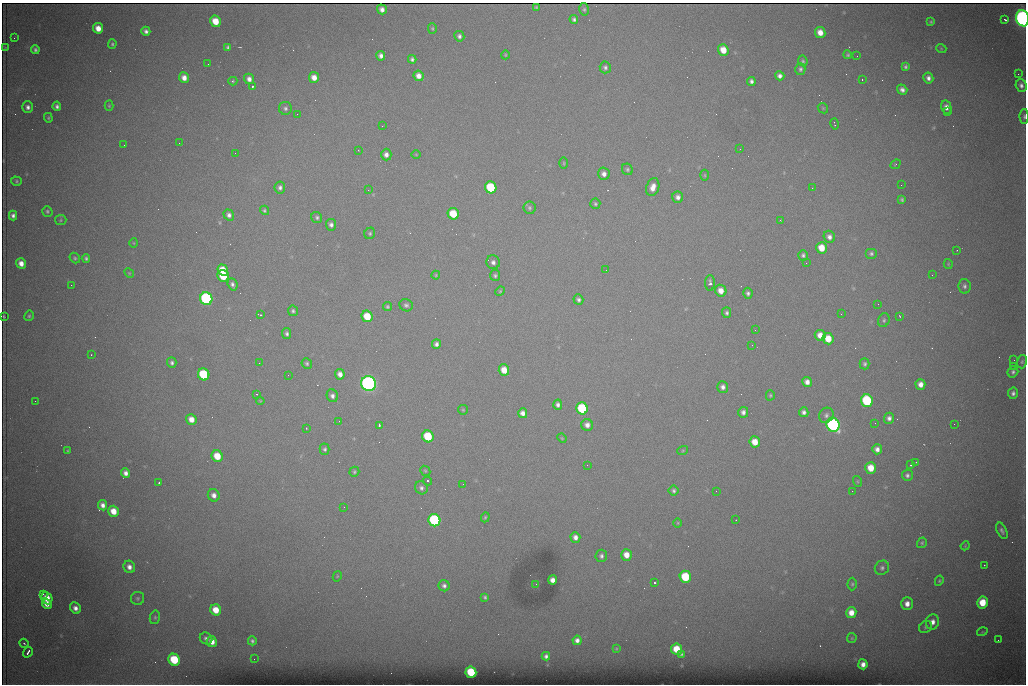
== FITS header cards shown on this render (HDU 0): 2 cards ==
NAXIS1  =                 1024 /fastest changing axis
NAXIS2  =                  682 /next to fastest changing axis

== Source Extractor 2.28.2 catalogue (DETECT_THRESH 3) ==
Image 1024 x 682 px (HDU 0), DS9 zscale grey, 1 PNG px = 1 image px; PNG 1028 x 686 px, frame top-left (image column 1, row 682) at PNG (2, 3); each listed source drawn as its Kron ellipse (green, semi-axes under 4 px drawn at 4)
Background 4160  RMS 42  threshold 125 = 3 sigma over >= 5 px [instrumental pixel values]
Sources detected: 253; all 253 listed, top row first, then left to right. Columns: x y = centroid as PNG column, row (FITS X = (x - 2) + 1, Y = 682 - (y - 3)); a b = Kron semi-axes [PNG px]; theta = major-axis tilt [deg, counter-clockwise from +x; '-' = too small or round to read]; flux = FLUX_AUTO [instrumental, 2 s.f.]
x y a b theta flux
536 7 3 3 - 3.4e+03
382 9 5 4 - 1.4e+04
584 9 6 5 - 5.3e+03
1023 18 8 6 -79 1.6e+06
574 19 4 4 - 7.1e+03
1005 20 4 2 - 5.6e+03
215 21 6 5 - 5.4e+04
931 22 4 3 - 3.7e+03
98 28 5 5 - 3.0e+04
432 28 5 4 - 3.7e+03
146 31 5 4 - 9.5e+03
820 32 5 5 - 2.9e+04
459 36 5 5 - 8.4e+03
14 38 2 2 - 1.8e+03
112 44 5 4 - 4.3e+03
5 47 3 2 - 1.9e+03
228 47 4 4 - 5.9e+03
941 48 5 3 - 2.4e+03
35 50 4 3 - 6.5e+03
723 50 6 5 - 4.2e+04
505 55 4 4 - 2.9e+03
848 55 4 4 - 4.6e+03
381 56 5 4 - 1.2e+04
857 56 2 2 - 1.5e+03
412 59 4 4 - 6.9e+03
803 61 5 4 - 4.3e+03
208 64 2 2 - 2.8e+03
605 67 6 5 - 6.9e+03
905 67 4 4 - 5.7e+03
800 69 6 5 - 6.4e+03
1018 74 2 2 - 1.5e+04
418 76 5 5 - 2.0e+04
780 76 5 4 - 1.1e+04
314 77 5 5 - 2.3e+04
184 78 5 5 - 2.1e+04
928 78 6 5 - 1.3e+04
249 79 5 5 - 1.5e+04
862 79 3 2 - 4.8e+03
233 81 4 4 - 4.0e+03
751 81 4 4 - 8.2e+03
1021 85 6 5 - 1.0e+04
252 86 3 3 - 8.9e+04
902 90 5 4 - 1.1e+04
57 106 5 4 - 8.3e+03
109 106 5 4 - 3.8e+03
28 107 6 5 - 1.1e+04
946 107 7 5 -78 1.9e+04
285 108 6 6 - 8.0e+03
823 108 6 4 -45 3.6e+03
947 112 2 2 - 3.1e+03
297 114 3 2 - 2.5e+03
1024 117 7 4 -90 5.9e+03
48 118 5 4 - 3.9e+03
834 124 6 2 -76 3.1e+03
382 126 2 2 - 1.8e+03
179 143 2 2 - 3.9e+03
124 145 2 2 - 2.0e+03
740 149 2 2 - 2.9e+03
358 150 2 2 - 2.1e+03
235 153 2 2 - 1.3e+03
416 154 5 3 - 2.2e+03
386 155 6 5 - 1.3e+04
564 163 5 3 - 2.8e+03
896 164 5 4 - 3.2e+03
627 169 6 5 - 5.2e+03
604 174 6 6 - 1.4e+04
705 175 5 3 - 2.7e+03
16 181 5 4 - 4.3e+03
901 185 2 2 - 1.6e+03
280 187 6 5 - 9.1e+03
491 187 6 5 - 1.8e+05
653 187 9 6 73 2.5e+04
812 188 2 2 - 4.0e+03
368 190 3 2 - 9.1e+03
678 197 5 5 - 1.2e+04
902 200 4 3 - 4.8e+03
595 204 5 5 - 4.6e+03
529 208 6 6 - 6.0e+03
264 210 5 4 - 4.8e+03
47 211 5 5 - 4.9e+03
453 214 6 5 - 8.4e+04
229 215 6 5 - 1.0e+04
13 216 5 4 - 9.9e+03
317 217 6 5 - 5.8e+03
61 220 6 5 - 3.9e+03
780 220 3 3 - 2.9e+03
331 225 6 5 - 9.4e+03
370 233 6 5 - 4.3e+03
829 237 6 5 - 1.3e+04
134 243 5 3 - 2.6e+03
822 248 6 5 - 4.8e+04
957 250 2 2 - 2.1e+03
871 254 6 5 - 6.4e+03
803 255 5 5 - 6.3e+03
75 258 6 4 -50 4.6e+03
86 258 4 4 - 5.9e+03
493 262 7 6 - 1.1e+04
21 263 5 4 - 2.1e+04
806 263 2 2 - 1.2e+03
948 264 5 4 - 3.0e+03
223 270 6 5 - 5.0e+04
606 270 2 2 - 1.2e+03
129 273 5 4 - 3.2e+03
436 275 4 4 - 2.9e+03
495 275 5 5 - 5.0e+03
932 275 2 2 - 1.2e+03
223 276 6 5 - 1.1e+05
710 283 8 5 90 8.4e+03
232 284 6 4 -68 8.4e+03
71 285 2 2 - 7.2e+03
965 286 7 6 - 8.2e+03
500 291 5 4 - 3.3e+03
721 291 6 5 - 2.7e+04
748 293 5 4 - 7.3e+03
206 299 6 6 - 6.8e+05
578 300 5 5 - 7.2e+03
878 304 2 2 - 1.2e+03
406 305 7 6 - 7.1e+03
387 307 4 4 - 4.4e+03
293 311 5 5 - 5.7e+03
727 313 5 4 - 6.4e+03
841 314 3 2 - 2.6e+03
260 315 4 2 - 4.6e+03
4 316 3 2 - 3.0e+03
29 316 5 4 - 4.7e+03
367 316 6 5 - 7.7e+04
900 316 3 2 - 2.2e+03
884 320 7 5 68 5.6e+03
755 330 2 2 - 1.6e+03
287 333 5 4 - 7.1e+03
820 335 5 5 - 2.5e+04
828 339 6 5 - 5.2e+04
436 344 5 4 - 1.0e+04
752 345 2 2 - 4.6e+03
91 355 3 2 - 1.5e+03
1014 360 3 2 - 2.5e+03
1022 362 7 5 73 5.1e+03
172 363 5 4 - 7.5e+03
259 363 2 2 - 1.9e+03
307 363 5 5 - 5.4e+03
865 364 5 5 - 6.0e+03
1013 366 2 2 - 2.2e+04
504 370 5 5 - 4.1e+04
1013 372 6 5 - 6.8e+03
204 374 6 5 - 2.1e+05
340 374 5 4 - 1.7e+04
288 375 2 2 - 1.6e+03
807 382 5 5 - 1.6e+04
369 384 8 7 - 1.5e+06
920 384 5 5 - 2.0e+04
723 387 6 5 - 1.1e+04
1013 393 6 5 - 8.5e+03
256 394 3 3 - 3.2e+03
770 395 5 4 - 3.9e+03
332 396 6 5 - 1.0e+04
35 401 2 2 - 1.6e+03
260 401 4 3 - 2.8e+03
867 401 6 6 - 2.5e+05
558 405 5 4 - 9.2e+03
582 408 6 5 - 2.1e+05
463 410 5 5 - 3.5e+03
743 412 5 5 - 1.1e+04
804 412 5 4 - 9.9e+03
523 413 5 4 - 1.5e+04
826 415 8 7 - 9.0e+03
889 418 5 5 - 1.1e+04
191 419 5 5 - 2.7e+04
339 421 2 2 - 1.4e+03
875 423 2 2 - 1.7e+03
954 424 2 2 - 9.2e+03
379 425 4 2 - 6.7e+03
587 425 6 6 - 1.5e+04
833 425 7 6 - 9.1e+05
306 428 3 2 - 1.7e+03
428 436 6 5 - 1.4e+05
562 438 5 4 - 2.6e+03
755 442 5 5 - 4.0e+04
325 449 5 5 - 6.0e+03
877 449 5 5 - 1.4e+04
683 450 5 3 - 2.8e+03
68 451 4 3 - 3.3e+03
217 456 6 5 - 6.1e+04
916 462 2 2 - 2.1e+03
587 465 2 2 - 3.5e+03
911 465 3 3 - 5.5e+03
871 468 6 5 - 4.9e+04
425 471 5 4 - 3.8e+03
354 472 5 4 - 4.4e+03
125 473 5 4 - 1.4e+04
907 475 5 5 - 7.4e+03
428 481 4 3 - 6.5e+03
857 481 5 3 - 2.8e+03
159 483 3 2 - 5.8e+03
463 484 2 2 - 1.4e+03
421 488 7 6 - 8.6e+03
674 491 5 5 - 6.5e+03
716 491 2 2 - 2.1e+03
852 491 2 2 - 1.4e+03
214 495 6 5 - 1.6e+04
103 505 5 4 - 1.4e+04
344 507 2 2 - 4.1e+03
114 511 6 5 - 3.9e+04
485 517 5 4 - 3.6e+03
434 520 6 6 - 4.2e+05
736 520 2 2 - 1.9e+03
678 523 5 3 - 2.6e+03
1002 531 9 5 -64 8.4e+03
575 537 5 5 - 1.4e+04
922 543 5 4 - 4.2e+03
965 546 5 3 - 2.4e+03
626 555 6 5 - 3.1e+04
601 556 6 6 - 7.5e+03
984 565 3 2 - 2.6e+03
129 567 6 5 - 1.6e+04
882 568 7 7 - 8.6e+03
337 576 5 4 - 2.8e+03
685 577 6 5 - 1.4e+05
552 580 4 4 - 1.7e+04
939 581 5 4 - 3.9e+03
654 583 3 3 - 9.9e+04
536 584 2 2 - 1.2e+03
852 584 6 4 89 4.9e+03
444 586 6 5 - 8.9e+03
43 594 3 2 - 1.0e+04
485 597 4 3 - 4.4e+03
47 598 6 5 - 4.1e+04
138 598 6 6 - 6.4e+03
982 602 6 5 - 7.0e+04
47 604 5 4 - 2.1e+04
907 604 6 6 - 2.1e+04
75 608 6 5 - 1.5e+04
216 610 6 5 - 4.8e+04
851 613 5 5 - 3.2e+04
155 617 7 5 76 5.1e+03
932 622 7 6 - 1.9e+04
925 627 7 5 37 5.8e+03
982 632 5 3 - 2.5e+03
206 638 6 5 - 8.9e+03
852 638 5 4 - 3.5e+03
577 640 5 4 - 1.3e+04
998 640 2 2 - 9.7e+02
252 641 4 4 - 5.7e+03
212 642 5 5 - 2.4e+04
24 643 5 4 - 3.5e+03
616 649 4 4 - 2.6e+03
677 649 6 5 - 6.6e+04
28 652 5 3 - 8.2e+03
681 654 3 3 - 4.2e+03
546 656 4 4 - 7.7e+03
254 659 2 2 - 5.1e+03
174 660 6 5 - 1.5e+05
863 664 5 4 - 1.8e+04
471 672 6 5 - 1.4e+05
At the frame edge (FLAGS 8, measured only in part): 2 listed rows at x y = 1023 18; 1024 117

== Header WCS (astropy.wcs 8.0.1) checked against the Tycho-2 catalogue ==
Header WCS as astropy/WCSLIB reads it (CRVAL/CRPIX/CD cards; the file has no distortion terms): RA---TAN/DEC--TAN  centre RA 07:06:07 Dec +31:10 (106.53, +31.16 deg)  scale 1.44 arcsec/px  FOV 24.5' x 16.3'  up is -93 deg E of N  parity flipped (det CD > 0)
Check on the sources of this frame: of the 60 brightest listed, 8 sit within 2.2 arcsec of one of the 15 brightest Tycho-2 stars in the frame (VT <= 12.35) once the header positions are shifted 0.21 arcsec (0.11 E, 0.18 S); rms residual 0.86 arcsec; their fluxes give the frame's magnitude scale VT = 25.10 - 2.5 log10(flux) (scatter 0.25 mag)
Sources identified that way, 8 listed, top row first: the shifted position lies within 2.2 arcsec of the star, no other Tycho-2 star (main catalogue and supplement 1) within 4.4 arcsec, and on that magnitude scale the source's flux lands within +1.5 / -3 mag of the star's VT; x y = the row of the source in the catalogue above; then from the Tycho-2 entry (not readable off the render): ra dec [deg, ICRS J2000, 3 dp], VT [Tycho-2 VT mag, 2 dp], TYC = Tycho-2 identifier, HIP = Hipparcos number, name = IAU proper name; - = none
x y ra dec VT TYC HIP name
491 187 106.458 +31.151 12.35 2438-728-1 - -
204 374 106.551 +31.041 11.84 2438-663-1 - -
369 384 106.552 +31.106 9.20 2438-180-1 - -
867 401 106.550 +31.305 11.61 2438-184-1 - -
582 408 106.559 +31.192 11.79 2438-1039-1 - -
833 425 106.562 +31.292 10.01 2438-106-1 - -
434 520 106.614 +31.135 11.36 2438-550-1 - -
471 672 106.684 +31.152 11.76 2438-931-1 - -